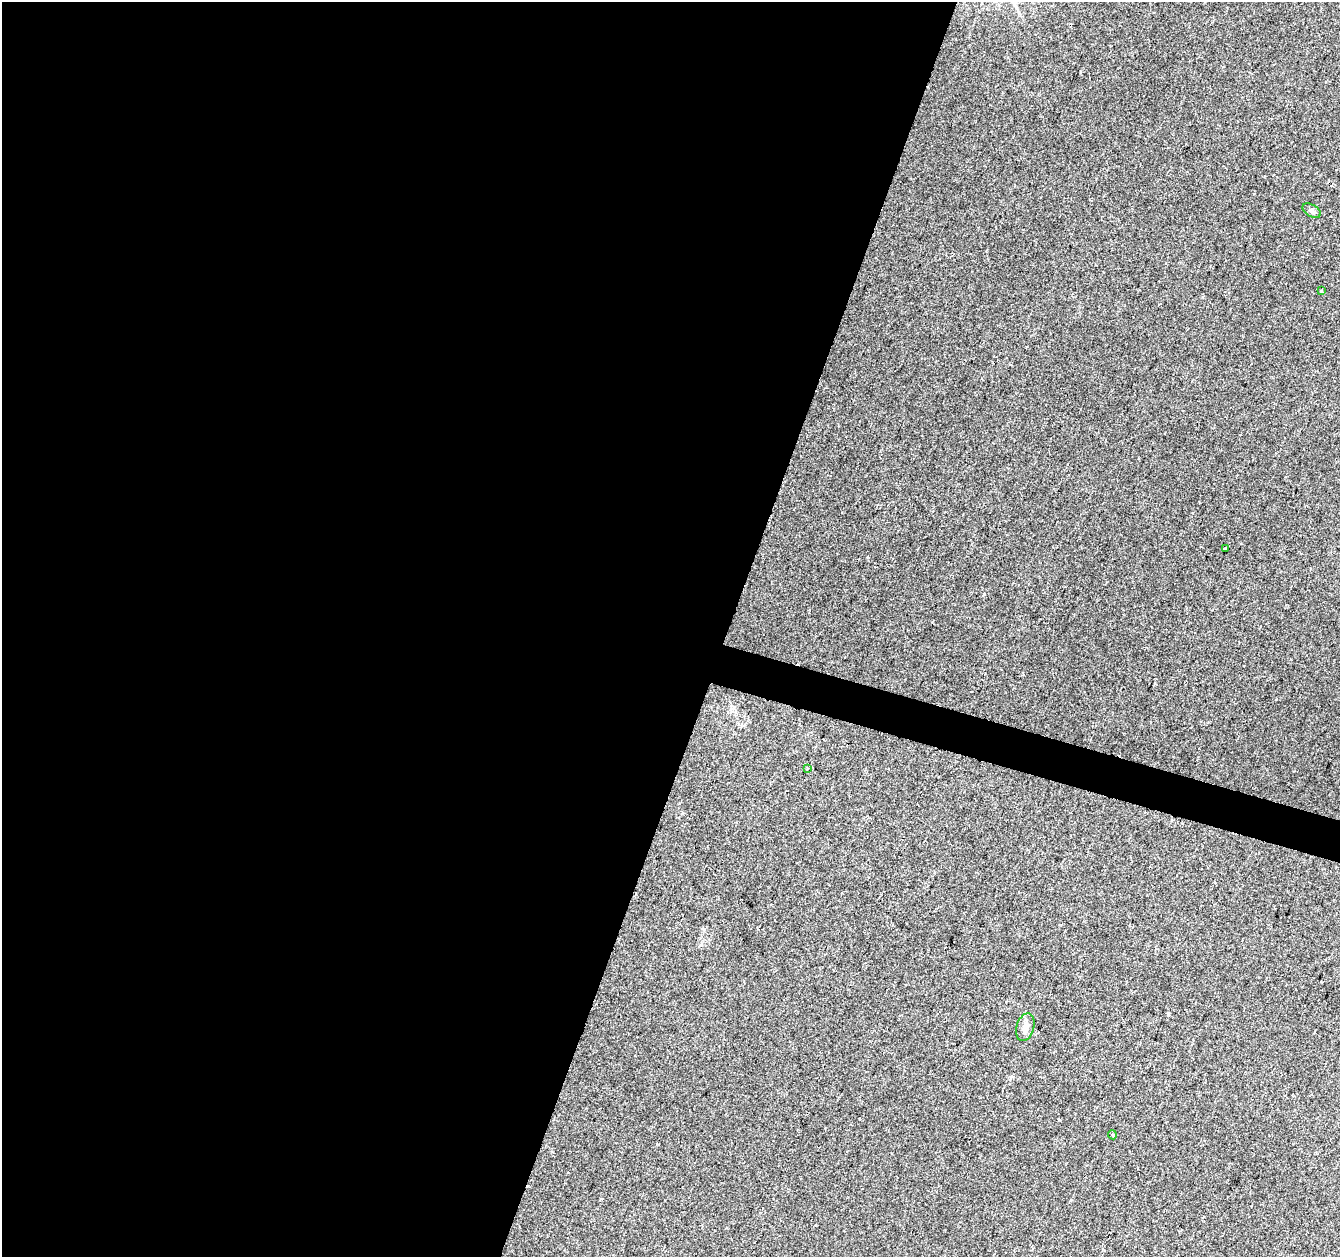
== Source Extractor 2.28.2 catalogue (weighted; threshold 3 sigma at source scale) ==
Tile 5 of 4 x 4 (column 1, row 2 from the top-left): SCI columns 1-1338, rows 2729-3983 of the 5363 x 5521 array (HDU 1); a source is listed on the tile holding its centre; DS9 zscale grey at full resolution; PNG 1342 x 1259 px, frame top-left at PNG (2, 2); each listed source drawn as its Kron ellipse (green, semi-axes under 4 px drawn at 4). Shown black and unused: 56% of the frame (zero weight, under 2 of 3 exposures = <1% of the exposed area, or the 3 px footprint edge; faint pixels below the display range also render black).
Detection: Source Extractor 2.28.2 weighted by HDU 2 'WHT'; one run over the whole footprint, this tile lists its part. Background 0.0286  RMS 0.0056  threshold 0.025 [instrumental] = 3 sigma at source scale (4.5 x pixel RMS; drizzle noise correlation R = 1.50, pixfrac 1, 0.0396/0.0396 arcsec/px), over >= 5 px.
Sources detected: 6; all 6 listed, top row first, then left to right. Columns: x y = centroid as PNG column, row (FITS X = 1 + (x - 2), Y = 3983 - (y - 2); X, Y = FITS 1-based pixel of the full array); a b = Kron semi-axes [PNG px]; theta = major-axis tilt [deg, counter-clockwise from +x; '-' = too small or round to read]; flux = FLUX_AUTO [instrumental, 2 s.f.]
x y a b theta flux
1312 211 10 6 -32 1.5
1321 291 3 3 - 0.8
1226 549 4 3 - 8.3
807 769 3 2 - 0.47
1025 1027 14 8 73 3.9
1112 1135 4 3 - 0.61